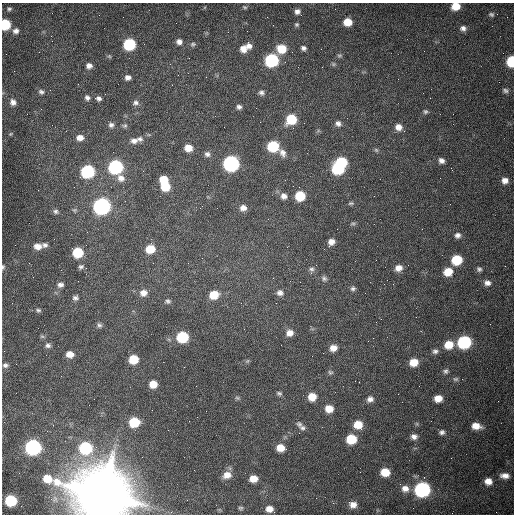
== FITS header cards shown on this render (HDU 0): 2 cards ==
NAXIS1  =                  512 /fastest changing axis
NAXIS2  =                  512 /next to fastest changing axis

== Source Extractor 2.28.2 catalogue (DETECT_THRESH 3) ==
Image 512 x 512 px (HDU 0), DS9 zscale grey, 1 PNG px = 1 image px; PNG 516 x 516 px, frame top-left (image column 1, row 512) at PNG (2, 3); no overlay
Background 1540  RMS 24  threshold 71.6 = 3 sigma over >= 5 px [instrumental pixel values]
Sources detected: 142; all 142 listed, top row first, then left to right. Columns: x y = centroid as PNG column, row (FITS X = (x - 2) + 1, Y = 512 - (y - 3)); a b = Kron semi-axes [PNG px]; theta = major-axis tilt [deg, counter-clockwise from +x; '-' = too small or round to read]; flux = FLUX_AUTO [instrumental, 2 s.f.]
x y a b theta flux
456 6 8 6 12 2.4e+04
245 7 7 4 -27 2.3e+03
9 9 6 5 - 3.1e+03
298 12 7 6 - 6.9e+03
491 14 7 5 -11 3.3e+03
348 22 7 7 - 2.3e+04
5 24 7 6 - 8.8e+04
297 24 5 5 - 2.7e+03
463 28 7 6 - 6.6e+03
16 31 7 6 - 7.2e+03
51 36 2 2 - 1.1e+03
179 42 7 6 - 7.3e+03
129 44 8 7 - 1.3e+05
193 44 7 6 - 3.5e+03
249 46 7 7 - 8.2e+03
303 48 6 5 - 5.0e+03
243 49 8 8 - 1.3e+04
282 49 9 8 - 3.5e+04
339 55 7 5 16 2.9e+03
109 56 6 4 -44 2.2e+03
271 60 8 8 - 2.0e+05
511 61 7 5 86 7.4e+04
333 64 6 5 - 2.6e+03
89 66 7 7 - 7.9e+03
128 77 6 6 - 7.1e+03
505 90 7 6 - 4.1e+03
41 92 8 6 -29 4.5e+03
261 92 7 6 - 4.8e+03
105 94 2 2 - 9.1e+02
87 98 8 7 - 5.4e+03
98 98 8 6 -18 5.5e+03
13 102 7 6 - 7.3e+03
136 103 8 8 - 5.8e+03
239 107 6 5 - 4.8e+03
425 112 6 6 - 3.2e+03
291 119 8 7 - 6.1e+04
338 123 8 7 - 6.3e+03
111 125 8 7 - 6.0e+03
124 126 7 5 -3 3.3e+03
398 127 9 8 - 1.2e+04
293 128 3 3 - 9.9e+02
10 134 5 4 - 1.6e+03
80 138 8 7 - 1.2e+04
140 139 8 7 - 5.7e+03
134 141 11 7 8 9.1e+03
273 146 8 7 - 8.8e+04
188 148 7 6 - 1.8e+04
376 150 6 5 - 2.5e+03
283 153 13 8 -61 1.0e+04
207 154 7 7 - 5.2e+03
441 161 7 6 - 7.1e+03
341 162 8 6 -15 7.2e+04
231 163 8 8 - 4.4e+05
115 167 8 8 - 2.6e+05
338 168 8 7 - 1.2e+05
87 171 8 7 - 2.0e+05
121 178 11 10 - 1.2e+04
164 179 7 6 - 2.7e+04
505 180 7 6 - 9.3e+03
165 186 8 7 - 3.5e+04
284 196 9 8 - 8.8e+03
300 196 8 7 - 4.9e+04
351 203 7 4 9 2.7e+03
102 206 9 8 - 5.5e+05
243 208 8 7 - 9.4e+03
74 210 6 5 - 2.8e+03
56 211 8 6 -20 4.3e+03
353 224 8 4 8 2.6e+03
457 235 7 7 - 6.4e+03
331 242 7 6 - 9.7e+03
45 245 8 6 -17 5.1e+03
37 246 9 7 -6 1.3e+04
150 249 8 7 - 3.3e+04
78 252 7 7 - 6.6e+04
457 260 8 7 - 5.8e+04
3 267 7 5 90 3.0e+03
81 267 7 5 31 3.8e+03
398 268 8 7 - 1.1e+04
312 269 8 7 - 5.1e+03
479 269 6 6 - 4.1e+03
448 272 8 7 - 2.8e+04
273 278 2 2 - 8.4e+02
324 278 8 6 -48 4.3e+03
487 283 9 7 -8 8.3e+03
60 285 8 6 16 6.2e+03
353 288 6 6 - 3.9e+03
143 293 9 8 - 1.1e+04
280 293 9 8 - 7.4e+03
214 295 9 7 12 3.4e+04
75 298 7 6 - 5.0e+03
168 301 7 6 - 3.7e+03
276 303 2 2 - 1.2e+03
38 310 7 5 -18 3.4e+03
381 319 2 2 - 8.9e+02
99 325 7 5 -58 3.7e+03
290 333 8 8 - 1.2e+04
182 337 8 7 - 1.0e+05
464 342 8 7 - 2.0e+05
48 345 7 6 - 4.8e+03
449 345 9 8 - 2.9e+04
333 348 7 6 - 1.2e+04
435 351 7 6 - 4.8e+03
70 354 7 6 - 1.4e+04
133 359 7 7 - 4.2e+04
247 361 6 5 - 2.5e+03
414 362 8 7 - 2.4e+04
5 365 7 6 - 4.6e+03
446 371 7 6 - 4.1e+03
330 372 7 6 - 2.9e+03
455 379 7 5 0 3.2e+03
153 384 6 6 - 2.3e+04
279 393 7 5 -18 3.2e+03
312 397 7 7 - 2.4e+04
237 398 6 5 - 2.6e+03
438 398 7 6 - 1.8e+04
370 399 7 6 - 7.4e+03
329 409 7 6 - 2.0e+04
189 421 2 2 - 6.6e+02
134 422 8 7 - 6.0e+04
299 424 9 7 -38 4.3e+03
358 425 8 8 - 2.8e+04
476 426 10 6 -9 1.8e+04
303 428 9 6 -15 4.7e+03
442 432 7 5 19 4.9e+03
414 436 8 7 - 7.4e+03
351 439 8 7 - 5.0e+04
33 447 8 8 - 4.1e+05
85 448 8 8 - 1.6e+05
280 448 7 6 - 2.0e+04
385 472 7 6 - 3.2e+04
227 475 10 8 18 1.3e+04
505 476 12 7 -3 1.1e+04
253 479 7 6 - 1.8e+04
488 481 8 7 - 1.5e+04
405 489 10 9 - 1.3e+04
422 489 9 8 - 3.4e+05
103 495 22 19 -18 1.5e+07
316 498 2 2 - 3.6e+03
11 501 7 7 - 9.9e+04
353 505 8 7 - 1.2e+04
240 508 6 5 - 2.6e+03
269 509 7 6 - 1.3e+04
At the frame edge (FLAGS 8, measured only in part): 5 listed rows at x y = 456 6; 5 24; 511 61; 3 267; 103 495